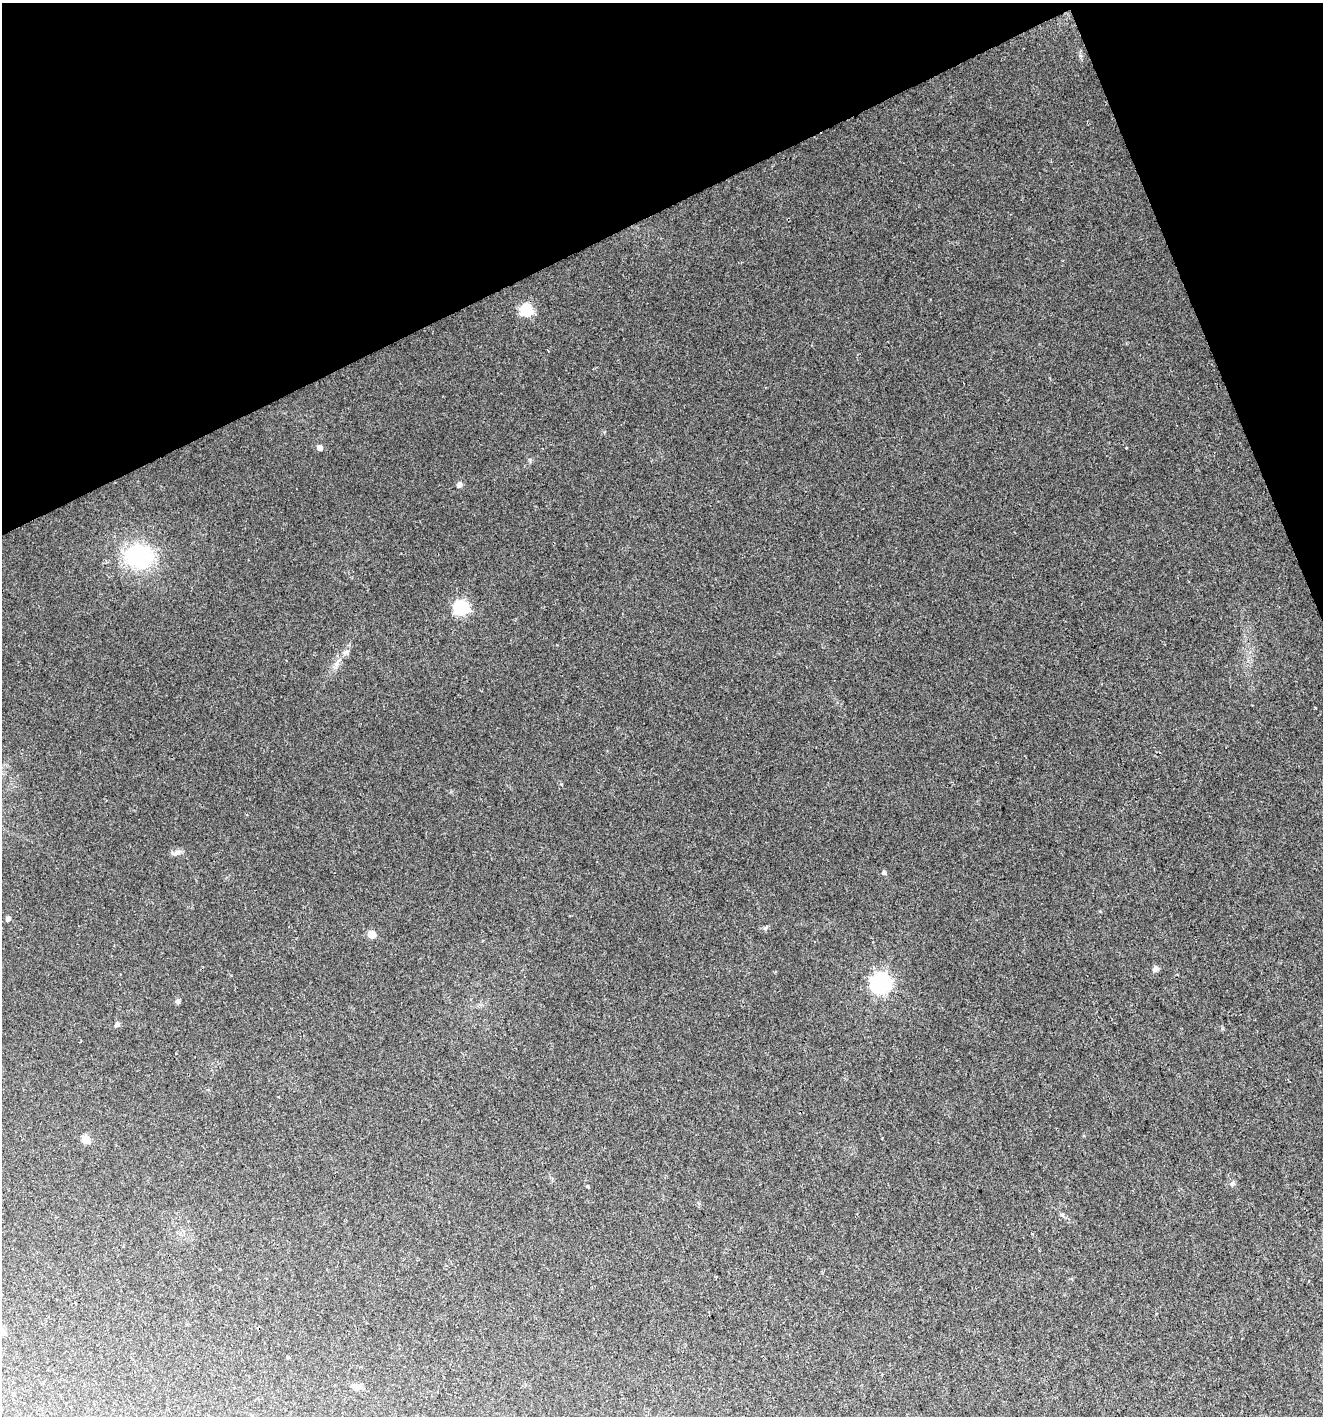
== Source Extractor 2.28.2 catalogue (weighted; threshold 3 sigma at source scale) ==
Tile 3 of 4 x 4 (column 3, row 1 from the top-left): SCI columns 2732-4052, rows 4244-5657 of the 5518 x 5657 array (HDU 1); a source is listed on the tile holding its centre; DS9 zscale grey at full resolution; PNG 1325 x 1418 px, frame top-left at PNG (2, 3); no overlay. Shown black and unused: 20% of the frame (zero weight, under 2 of 3 exposures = <1% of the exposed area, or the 3 px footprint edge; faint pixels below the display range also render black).
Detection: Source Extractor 2.28.2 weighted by HDU 2 'WHT'; one run over the whole footprint, this tile lists its part. Background 0.0377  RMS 0.0054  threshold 0.0243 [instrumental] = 3 sigma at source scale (4.5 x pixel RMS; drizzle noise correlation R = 1.50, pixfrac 1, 0.0396/0.0396 arcsec/px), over >= 5 px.
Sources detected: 18; all 18 listed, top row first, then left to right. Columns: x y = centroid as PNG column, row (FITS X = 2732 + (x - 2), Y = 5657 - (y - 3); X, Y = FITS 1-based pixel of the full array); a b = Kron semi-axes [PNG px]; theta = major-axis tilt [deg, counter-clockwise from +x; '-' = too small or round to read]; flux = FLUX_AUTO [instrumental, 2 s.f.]
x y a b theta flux
526 310 6 6 - 54
320 448 5 5 - 2.7
459 485 6 6 - 1.2
139 557 24 18 -1 53
461 608 6 6 - 87
346 652 9 5 22 1.3
336 664 7 4 71 1.3
177 852 10 6 11 1.9
884 872 5 5 - 1.2
7 919 5 4 - 2.5
372 934 5 5 - 8.2
1156 969 7 6 - 1.4
880 983 7 7 - 220
178 1001 5 5 - 1.6
117 1024 6 5 - 1.4
86 1139 5 5 - 13
588 1186 4 3 - 0.4
288 1357 4 3 - 0.76
Unlisted compact peaks at least as high as the median listed source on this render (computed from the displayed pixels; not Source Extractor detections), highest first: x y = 765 928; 1126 448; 1232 1183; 1080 56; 561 784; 530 460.